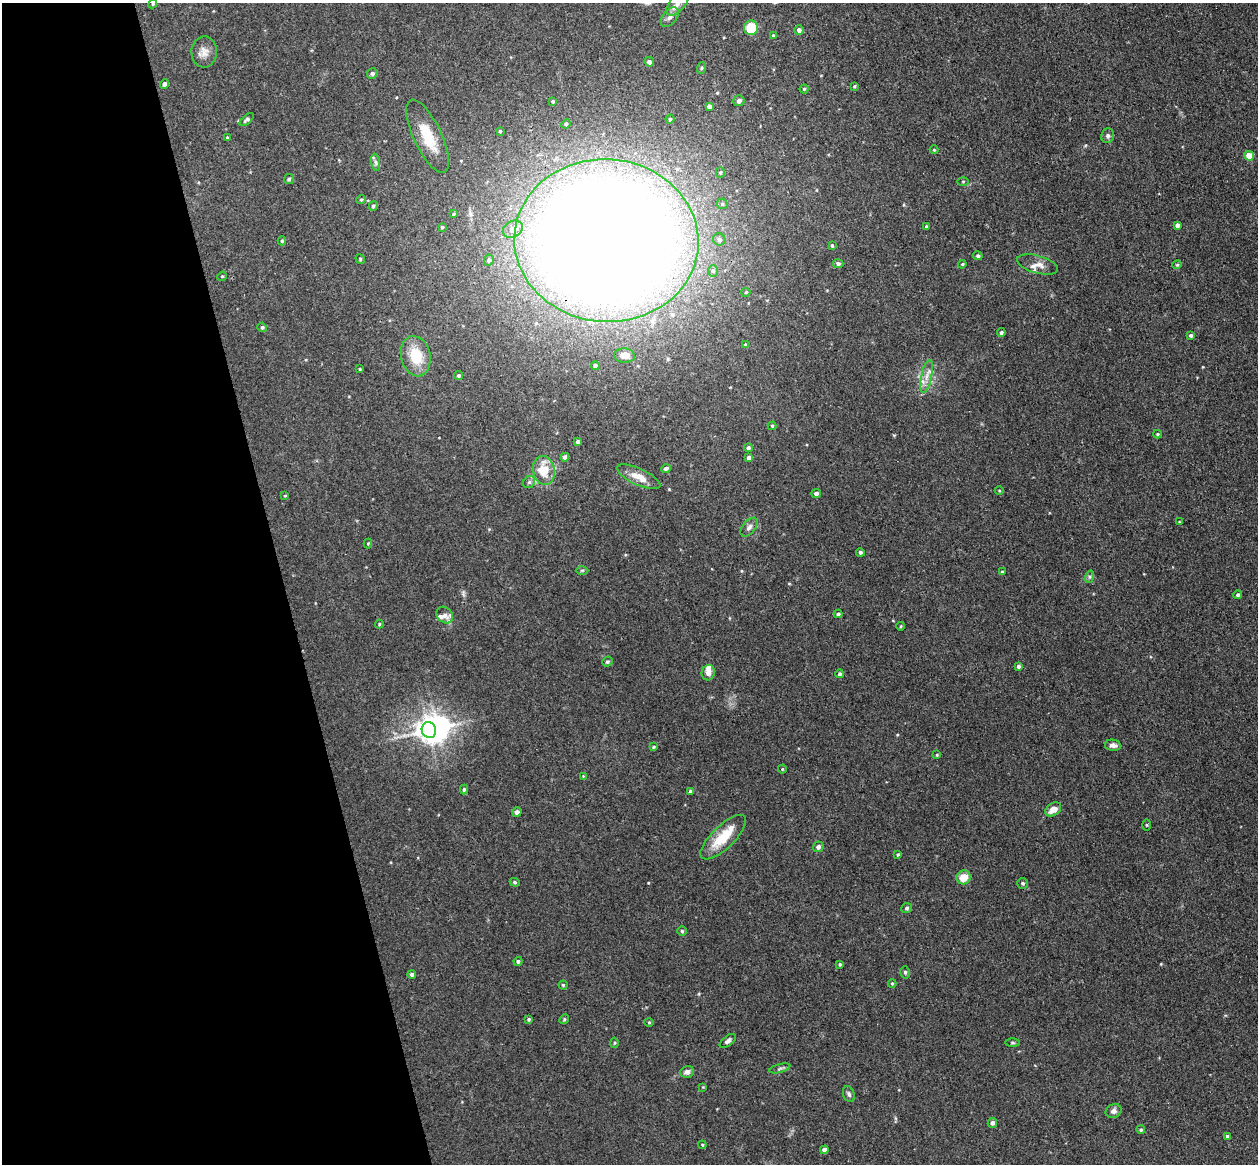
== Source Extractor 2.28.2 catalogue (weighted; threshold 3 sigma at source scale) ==
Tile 5 of 4 x 4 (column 1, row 2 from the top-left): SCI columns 58-1313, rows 2481-3642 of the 5135 x 5078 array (HDU 1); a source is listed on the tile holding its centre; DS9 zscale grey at full resolution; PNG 1260 x 1166 px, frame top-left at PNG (2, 3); each listed source drawn as its Kron ellipse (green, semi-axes under 4 px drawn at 4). Shown black and unused: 22% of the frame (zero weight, under 3 of 4 exposures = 6% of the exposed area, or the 3 px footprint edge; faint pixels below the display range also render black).
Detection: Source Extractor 2.28.2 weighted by HDU 2 'WHT'; one run over the whole footprint, this tile lists its part. Background 0.0396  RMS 0.0045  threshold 0.0201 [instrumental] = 3 sigma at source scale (4.5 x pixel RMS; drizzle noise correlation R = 1.50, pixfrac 1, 0.05/0.05 arcsec/px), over >= 5 px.
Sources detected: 140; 1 inside a brighter object's white glare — neither listed nor drawn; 8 inside a brighter listed object's ellipse — not listed separately; the other 131 listed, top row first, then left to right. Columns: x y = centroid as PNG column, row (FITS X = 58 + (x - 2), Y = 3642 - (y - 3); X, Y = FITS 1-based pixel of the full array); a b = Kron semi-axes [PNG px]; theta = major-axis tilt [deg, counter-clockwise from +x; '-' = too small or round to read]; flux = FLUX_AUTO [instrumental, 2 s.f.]
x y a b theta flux
678 3 15 7 50 3.5
153 4 4 4 - 0.55
670 17 11 7 51 2.1
751 28 7 7 - 12
799 30 4 4 - 1.5
773 35 4 4 - 0.45
204 52 15 12 88 3.9
649 62 5 4 - 1.6
701 68 6 3 70 0.53
372 73 5 5 - 1.2
164 84 5 4 - 1.3
854 86 4 3 - 0.47
804 89 4 4 - 0.59
553 101 4 3 - 0.53
739 101 5 5 - 1.7
709 106 4 4 - 1.5
247 119 8 4 39 1.2
670 119 4 4 - 0.63
566 124 5 4 - 0.63
500 131 3 3 - 0.51
428 136 40 14 -65 14
1108 136 7 6 - 1.3
227 137 4 3 - 0.37
934 150 4 4 - 0.47
1249 156 5 5 - 10
376 162 9 4 -81 1
720 173 5 4 - 0.6
289 179 5 5 - 0.69
963 181 5 3 - 0.43
361 199 5 4 - 0.59
722 204 5 5 - 0.64
373 206 5 4 - 0.81
454 214 3 3 - 0.44
1177 225 4 4 - 1.5
926 226 4 3 - 0.43
442 227 3 3 - 0.52
513 229 10 8 30 4.1
719 239 6 6 - 1.2
282 241 4 4 - 0.57
606 241 92 81 -4 1500
832 246 4 3 - 0.49
978 256 5 4 - 0.88
360 259 5 4 - 0.54
489 260 5 4 - 0.87
838 264 5 4 - 1.1
962 264 4 4 - 0.49
1038 264 21 8 -16 3.7
1177 265 5 4 - 0.45
713 271 6 5 - 0.81
222 276 5 4 - 0.53
746 292 4 4 - 0.53
262 327 5 4 - 0.71
1001 332 4 4 - 0.96
1191 335 4 4 - 0.82
745 344 4 3 - 0.43
625 355 10 7 -4 3.8
416 356 20 14 -77 13
595 366 4 4 - 1.1
360 369 3 3 - 0.36
458 375 4 4 - 0.76
927 376 17 5 78 3.4
772 426 4 4 - 0.58
1157 434 4 4 - 0.51
578 442 4 4 - 1.2
748 448 4 4 - 0.91
565 457 4 4 - 1.9
749 458 4 4 - 1.5
666 468 5 4 - 1.3
544 470 14 10 -79 11
639 477 23 8 -25 5.9
529 482 6 5 - 1
999 491 4 3 - 0.4
816 494 5 4 - 1.5
285 496 4 2 - 0.34
1179 522 3 3 - 0.34
749 527 11 6 51 1.8
368 543 5 4 - 0.45
860 552 4 4 - 0.93
582 570 6 4 1 0.58
1002 572 4 3 - 0.67
1089 577 6 4 72 0.77
1238 595 4 4 - 0.93
838 614 4 4 - 0.81
445 615 9 7 -45 2
379 624 4 4 - 0.45
901 626 4 3 - 0.4
607 662 5 4 - 0.71
1018 666 4 4 - 0.83
708 673 8 6 74 2.7
840 674 4 4 - 0.95
429 730 8 7 - 360
1113 745 8 5 -10 1.8
653 747 4 3 - 0.51
937 755 4 4 - 0.42
782 769 4 4 - 0.46
583 776 3 3 - 0.32
464 790 5 4 - 0.76
690 791 4 4 - 0.68
1053 809 8 6 35 4.4
517 812 5 4 - 2
1147 825 5 3 - 0.44
723 837 30 11 44 13
818 847 5 5 - 1.6
898 854 4 3 - 0.59
964 877 7 7 - 6.3
515 882 5 4 - 0.69
1022 883 5 5 - 0.78
907 908 5 5 - 0.75
682 931 5 5 - 0.56
518 961 4 4 - 0.91
840 964 4 3 - 0.56
905 972 6 4 -76 0.86
412 974 4 4 - 1.1
892 983 4 4 - 0.5
563 985 4 4 - 0.51
529 1019 4 4 - 0.64
564 1019 5 4 - 0.56
649 1022 4 4 - 0.46
728 1041 9 5 37 1.2
615 1043 5 3 - 0.44
1013 1043 7 3 0 0.59
780 1068 11 3 15 0.96
687 1072 7 5 16 1.9
703 1087 4 4 - 0.35
849 1094 8 5 -69 1.1
1114 1111 8 6 23 1.7
992 1123 5 4 - 1.4
1141 1130 4 4 - 0.74
1227 1137 4 4 - 1.1
702 1145 4 4 - 0.43
824 1150 4 4 - 1.8
Overlapping masked pixels (flux is a lower limit): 1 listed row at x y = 606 241
Isophote crosses this tile's border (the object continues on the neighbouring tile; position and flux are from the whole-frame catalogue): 1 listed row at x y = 678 3